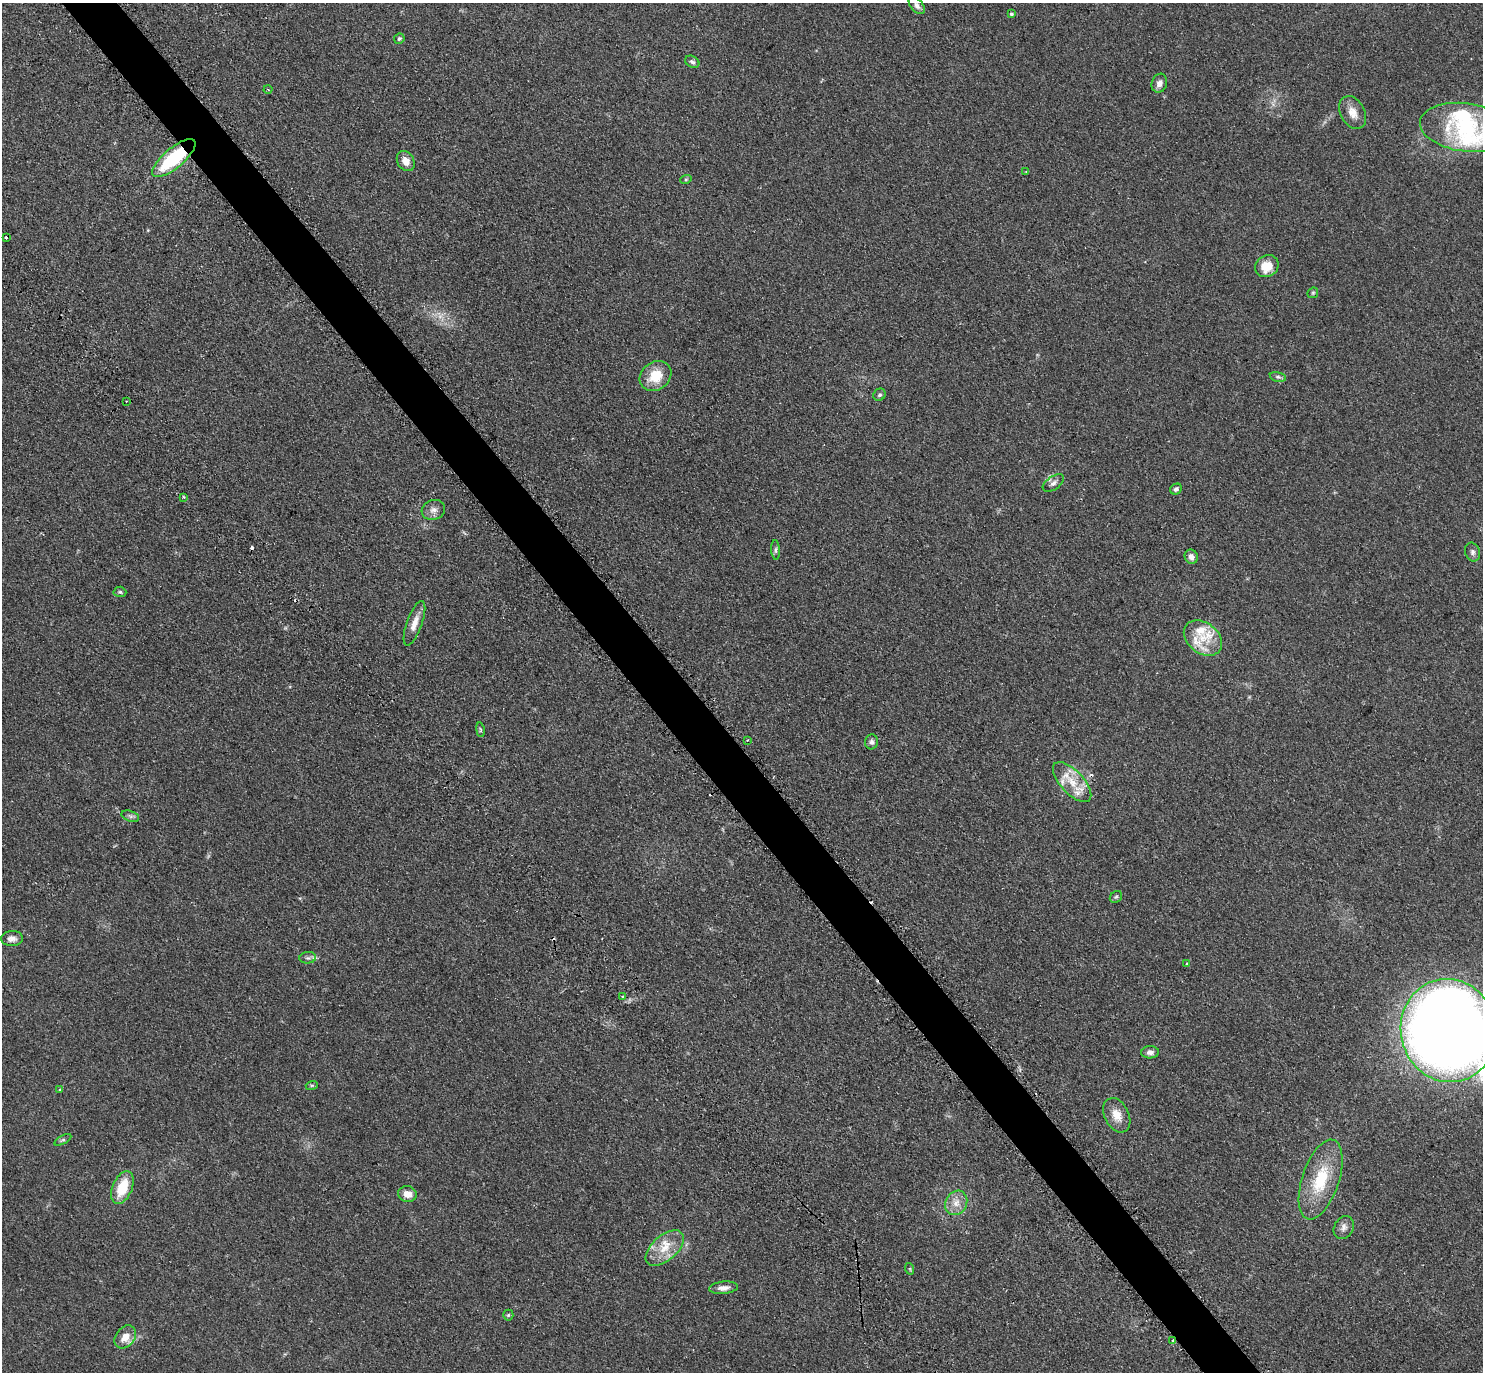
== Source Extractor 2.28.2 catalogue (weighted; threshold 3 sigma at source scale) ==
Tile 11 of 4 x 4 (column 3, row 3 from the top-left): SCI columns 3155-4635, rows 1833-3202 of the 6266 x 6263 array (HDU 1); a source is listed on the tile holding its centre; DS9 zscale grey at full resolution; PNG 1485 x 1374 px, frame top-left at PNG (2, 3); each listed source drawn as its Kron ellipse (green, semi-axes under 4 px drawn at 4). Shown black and unused: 4% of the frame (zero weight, under 2 of 3 exposures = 11% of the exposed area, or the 3 px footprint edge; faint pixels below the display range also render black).
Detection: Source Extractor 2.28.2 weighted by HDU 2 'WHT'; one run over the whole footprint, this tile lists its part. Background 0.094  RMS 0.0087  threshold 0.0392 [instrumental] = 3 sigma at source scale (4.5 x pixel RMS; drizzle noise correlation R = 1.50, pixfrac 1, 0.05/0.05 arcsec/px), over >= 5 px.
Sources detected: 70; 1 too faint to see at this stretch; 1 inside a brighter object's white glare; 6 cosmic-ray / hot-pixel residue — neither listed nor drawn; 6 inside a brighter listed object's ellipse — not listed separately; the other 56 listed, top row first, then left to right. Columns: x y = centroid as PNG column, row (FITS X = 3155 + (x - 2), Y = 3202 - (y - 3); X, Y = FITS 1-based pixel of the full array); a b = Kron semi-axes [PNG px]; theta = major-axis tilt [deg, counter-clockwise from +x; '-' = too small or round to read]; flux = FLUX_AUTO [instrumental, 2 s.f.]
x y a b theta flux
917 5 10 6 -49 3.4
1011 14 4 3 - 1.4
399 39 5 5 - 1.4
692 62 8 5 -30 2.2
1159 83 10 7 70 4.5
268 89 4 3 - 0.88
1353 113 17 12 -62 8.7
1465 127 46 24 -7 75
174 158 27 10 40 65
406 161 11 8 -59 7.7
1026 171 3 2 - 0.68
686 179 6 4 19 1.1
6 237 3 3 - 4.6
1267 266 12 10 31 14
1313 293 6 5 - 1.2
656 376 17 14 37 20
1278 377 8 4 -13 1.7
879 395 6 5 - 1.8
126 401 2 2 - 0.73
1053 483 12 6 35 3.4
1176 489 6 5 - 2.2
184 497 4 3 - 1.1
433 510 12 9 18 4.9
776 550 10 4 -86 1.9
1473 552 10 7 -70 2.7
1191 557 7 6 - 3.9
120 592 6 5 - 1.6
414 623 23 7 70 8.2
1203 638 21 15 -38 18
480 730 7 3 -82 1.1
747 740 3 2 - 1.6
872 742 7 6 - 2.5
1072 782 25 11 -47 17
130 816 9 5 -19 2.1
1116 897 7 5 42 1.4
12 939 11 7 2 4.2
308 958 8 5 6 2.2
1187 963 3 3 - 1.3
622 996 3 2 - 0.84
1449 1030 52 47 -76 1500
1150 1052 9 6 3 3.4
312 1085 6 4 18 1.1
60 1090 3 3 - 2.2
1117 1115 18 12 -62 11
63 1140 9 3 28 1.6
1321 1179 41 18 71 39
122 1188 17 10 67 24
407 1194 9 8 - 7.5
956 1203 12 10 61 7.8
1344 1227 12 9 59 4.6
665 1248 23 12 41 17
910 1269 6 3 -72 0.93
723 1288 14 6 6 5
508 1315 5 5 - 1.2
125 1337 13 9 51 9.9
1173 1340 3 3 - 2.9
Overlapping masked pixels (flux is a lower limit): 2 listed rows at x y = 174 158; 1173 1340
Isophote crosses this tile's border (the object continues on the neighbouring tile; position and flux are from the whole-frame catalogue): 2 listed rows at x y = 1465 127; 1449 1030